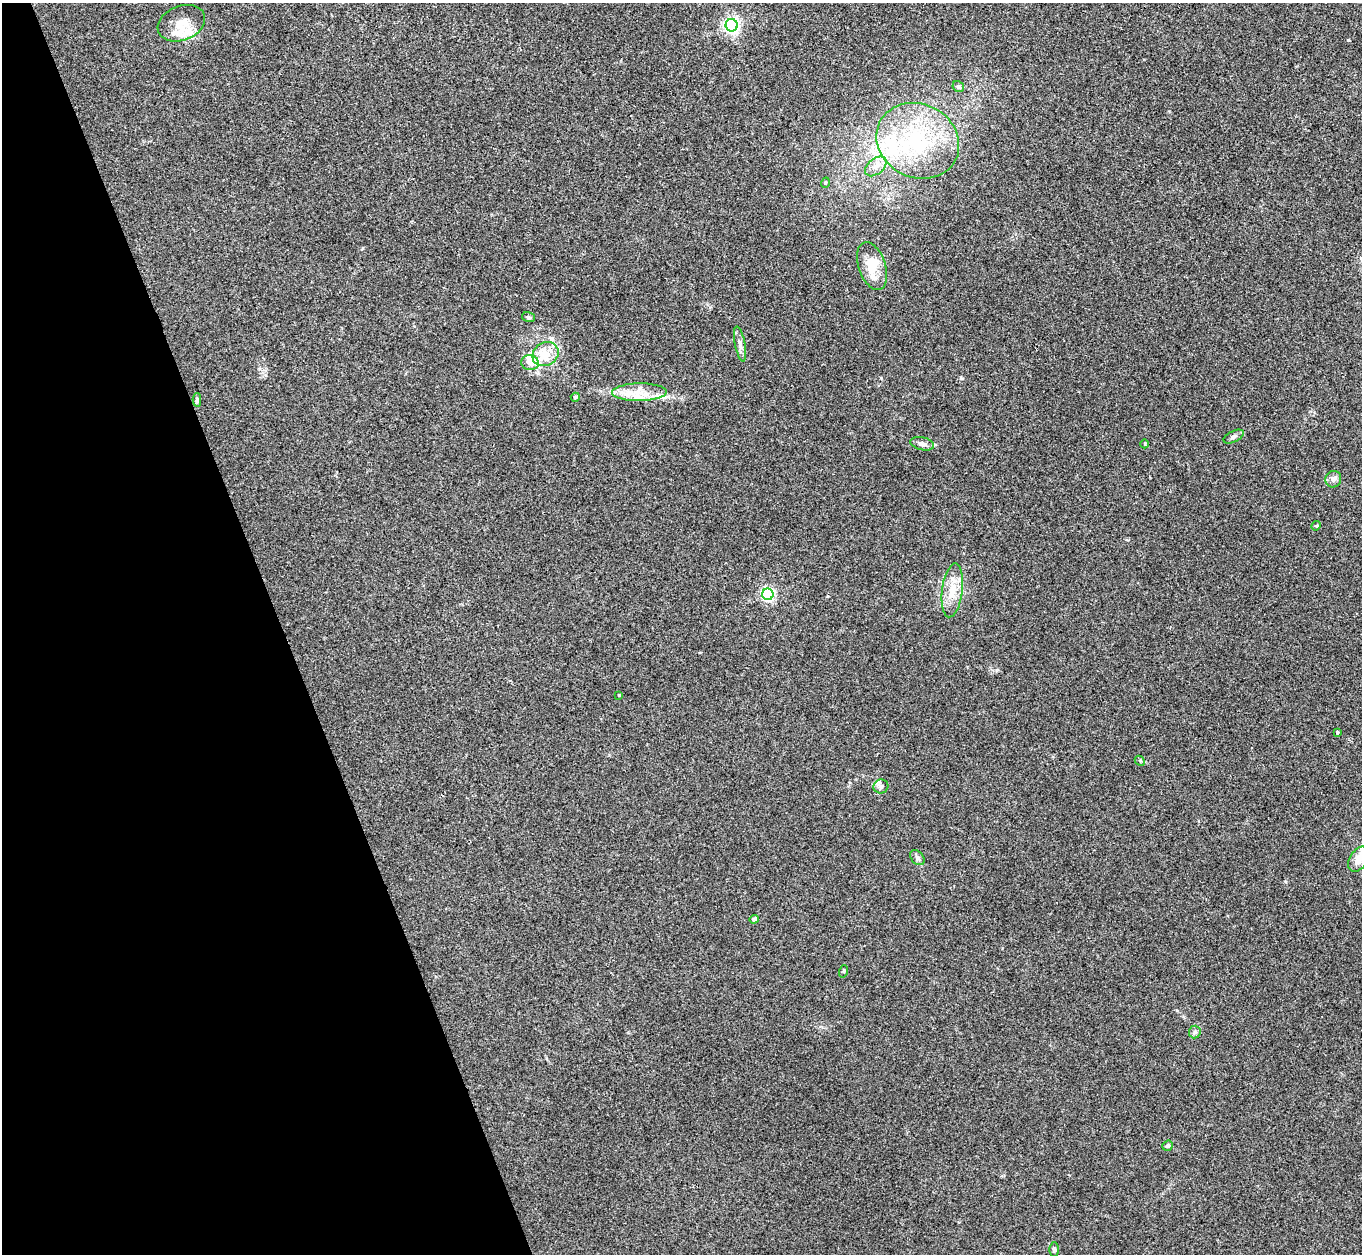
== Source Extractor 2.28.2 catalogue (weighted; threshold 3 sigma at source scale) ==
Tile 5 of 4 x 4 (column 1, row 2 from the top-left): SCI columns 2-1361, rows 2651-3902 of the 5443 x 5430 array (HDU 1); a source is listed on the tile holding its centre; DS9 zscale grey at full resolution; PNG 1364 x 1256 px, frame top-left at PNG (2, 3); each listed source drawn as its Kron ellipse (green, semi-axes under 4 px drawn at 4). Shown black and unused: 21% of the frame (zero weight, under 3 of 4 exposures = <1% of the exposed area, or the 3 px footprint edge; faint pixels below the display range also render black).
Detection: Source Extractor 2.28.2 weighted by HDU 2 'WHT'; one run over the whole footprint, this tile lists its part. Background 0.0468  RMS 0.005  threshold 0.0226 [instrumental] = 3 sigma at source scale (4.5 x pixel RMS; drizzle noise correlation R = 1.50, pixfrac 1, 0.05/0.05 arcsec/px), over >= 5 px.
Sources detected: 40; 2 inside a brighter object's white glare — neither listed nor drawn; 6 inside a brighter listed object's ellipse — not listed separately; the other 32 listed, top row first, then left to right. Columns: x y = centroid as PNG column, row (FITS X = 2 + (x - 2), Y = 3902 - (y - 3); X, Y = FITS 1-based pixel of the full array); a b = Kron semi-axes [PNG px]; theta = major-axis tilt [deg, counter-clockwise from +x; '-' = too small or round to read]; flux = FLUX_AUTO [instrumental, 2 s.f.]
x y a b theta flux
181 23 24 17 22 9.9
732 25 6 6 - 160
958 87 6 5 - 1.2
918 141 42 37 -27 54
876 166 12 7 40 3.7
825 183 5 3 - 0.54
872 266 25 13 -71 11
528 317 6 5 - 0.88
740 344 18 5 -79 2.2
545 354 13 11 31 11
530 363 9 7 -13 3.1
639 392 27 9 1 8.6
575 397 4 4 - 0.66
197 400 6 4 89 1
1234 437 11 5 28 1.4
922 444 12 6 -12 2.6
1145 444 4 3 - 0.41
1333 479 8 7 - 1.9
1316 526 5 4 - 0.52
952 590 27 10 83 8.6
768 594 6 5 - 92
619 695 4 3 - 0.36
1337 732 4 3 - 0.54
1140 761 6 4 -46 0.66
881 786 7 7 - 1.6
917 858 8 6 -51 1.3
1359 859 14 8 58 4.6
754 919 4 4 - 1.8
844 971 6 4 72 0.56
1195 1032 6 5 - 1.1
1168 1146 5 5 - 1.1
1054 1250 7 4 -88 0.96
Isophote crosses this tile's border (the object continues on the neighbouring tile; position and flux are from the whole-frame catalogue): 1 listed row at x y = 1359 859
Unlisted compact peaks at least as high as the median listed source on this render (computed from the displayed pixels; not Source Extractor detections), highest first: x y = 961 378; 881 378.